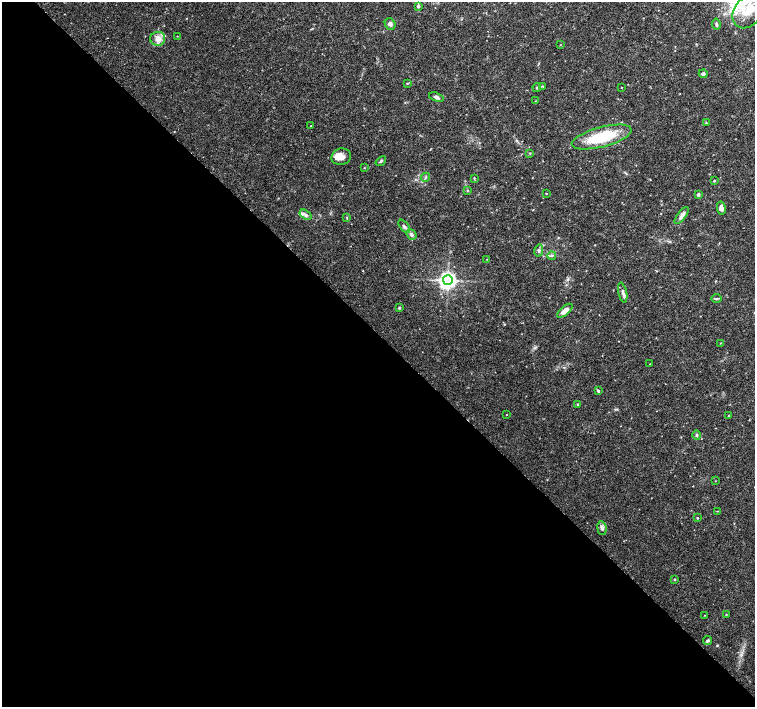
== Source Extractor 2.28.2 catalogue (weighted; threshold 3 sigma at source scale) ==
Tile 9 of 4 x 4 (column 1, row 3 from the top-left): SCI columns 3-1508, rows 1568-2976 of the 6033 x 6019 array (HDU 1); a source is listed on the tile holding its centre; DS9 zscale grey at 2 x 2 block average (1 PNG px = mean of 2 x 2 image px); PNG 757 x 709 px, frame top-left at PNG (2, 2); each listed source drawn as its Kron ellipse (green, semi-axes under 4 px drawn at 4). Shown black and unused: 53% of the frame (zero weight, under 3 of 4 exposures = <1% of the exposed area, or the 3 px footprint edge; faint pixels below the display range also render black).
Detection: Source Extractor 2.28.2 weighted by HDU 2 'WHT'; one run over the whole footprint, this tile lists its part. Background 0.0374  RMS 0.0037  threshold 0.0167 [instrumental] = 3 sigma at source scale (4.5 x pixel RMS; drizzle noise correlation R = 1.50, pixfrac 1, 0.0396/0.0396 arcsec/px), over >= 5 px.
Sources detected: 62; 6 inside a brighter listed object's ellipse — not listed separately; the other 56 listed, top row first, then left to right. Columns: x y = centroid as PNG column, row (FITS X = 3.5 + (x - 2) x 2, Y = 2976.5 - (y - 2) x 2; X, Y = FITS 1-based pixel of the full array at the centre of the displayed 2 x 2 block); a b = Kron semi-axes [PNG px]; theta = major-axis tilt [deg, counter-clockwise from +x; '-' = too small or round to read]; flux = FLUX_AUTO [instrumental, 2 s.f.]
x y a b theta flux
418 6 3 3 - 1.7
748 11 18 14 54 20
390 24 6 5 - 2.3
716 24 5 3 - 1.2
177 36 2 2 - 0.3
158 39 7 7 - 6.8
560 45 3 2 - 0.28
703 74 4 3 - 2.3
407 83 3 3 - 0.67
543 86 4 2 - 0.79
537 88 4 3 - 0.91
621 88 2 2 - 0.34
436 97 8 4 -17 2.2
535 101 3 2 - 0.29
706 123 4 2 - 0.66
311 126 3 2 - 0.51
602 137 31 10 15 40
530 153 3 2 - 0.52
341 157 10 8 15 7.1
381 161 6 2 39 1.1
364 168 3 2 - 0.39
425 177 4 3 - 1.1
474 178 3 2 - 0.57
714 181 3 2 - 0.92
467 190 3 3 - 0.7
546 193 2 2 - 0.55
698 194 4 3 - 1.2
721 208 6 4 -80 3.7
305 215 6 4 -34 2.3
682 216 10 4 52 3.6
347 218 3 2 - 0.43
404 226 8 4 -51 2
411 234 6 4 -50 2.1
539 250 6 3 77 1.7
552 256 4 4 - 1.4
487 259 2 2 - 0.36
448 280 5 4 - 390
623 293 10 4 -78 2.7
716 298 5 2 - 0.97
399 308 3 3 - 1.1
565 311 9 4 41 5.6
720 343 3 2 - 0.41
650 364 2 2 - 0.38
598 391 4 3 - 1.1
578 404 3 2 - 0.81
506 415 2 2 - 0.31
728 416 2 2 - 0.32
697 435 5 3 - 1.1
715 481 2 2 - 0.32
717 511 2 2 - 0.33
697 518 2 2 - 0.68
602 528 7 4 -83 2.4
675 579 3 2 - 0.91
726 614 2 2 - 0.41
705 615 2 2 - 0.34
707 641 4 3 - 1.3
Isophote crosses this tile's border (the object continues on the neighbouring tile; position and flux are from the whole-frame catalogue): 1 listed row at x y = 748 11
Diffuse or blended objects may show on this block-average render without a row.